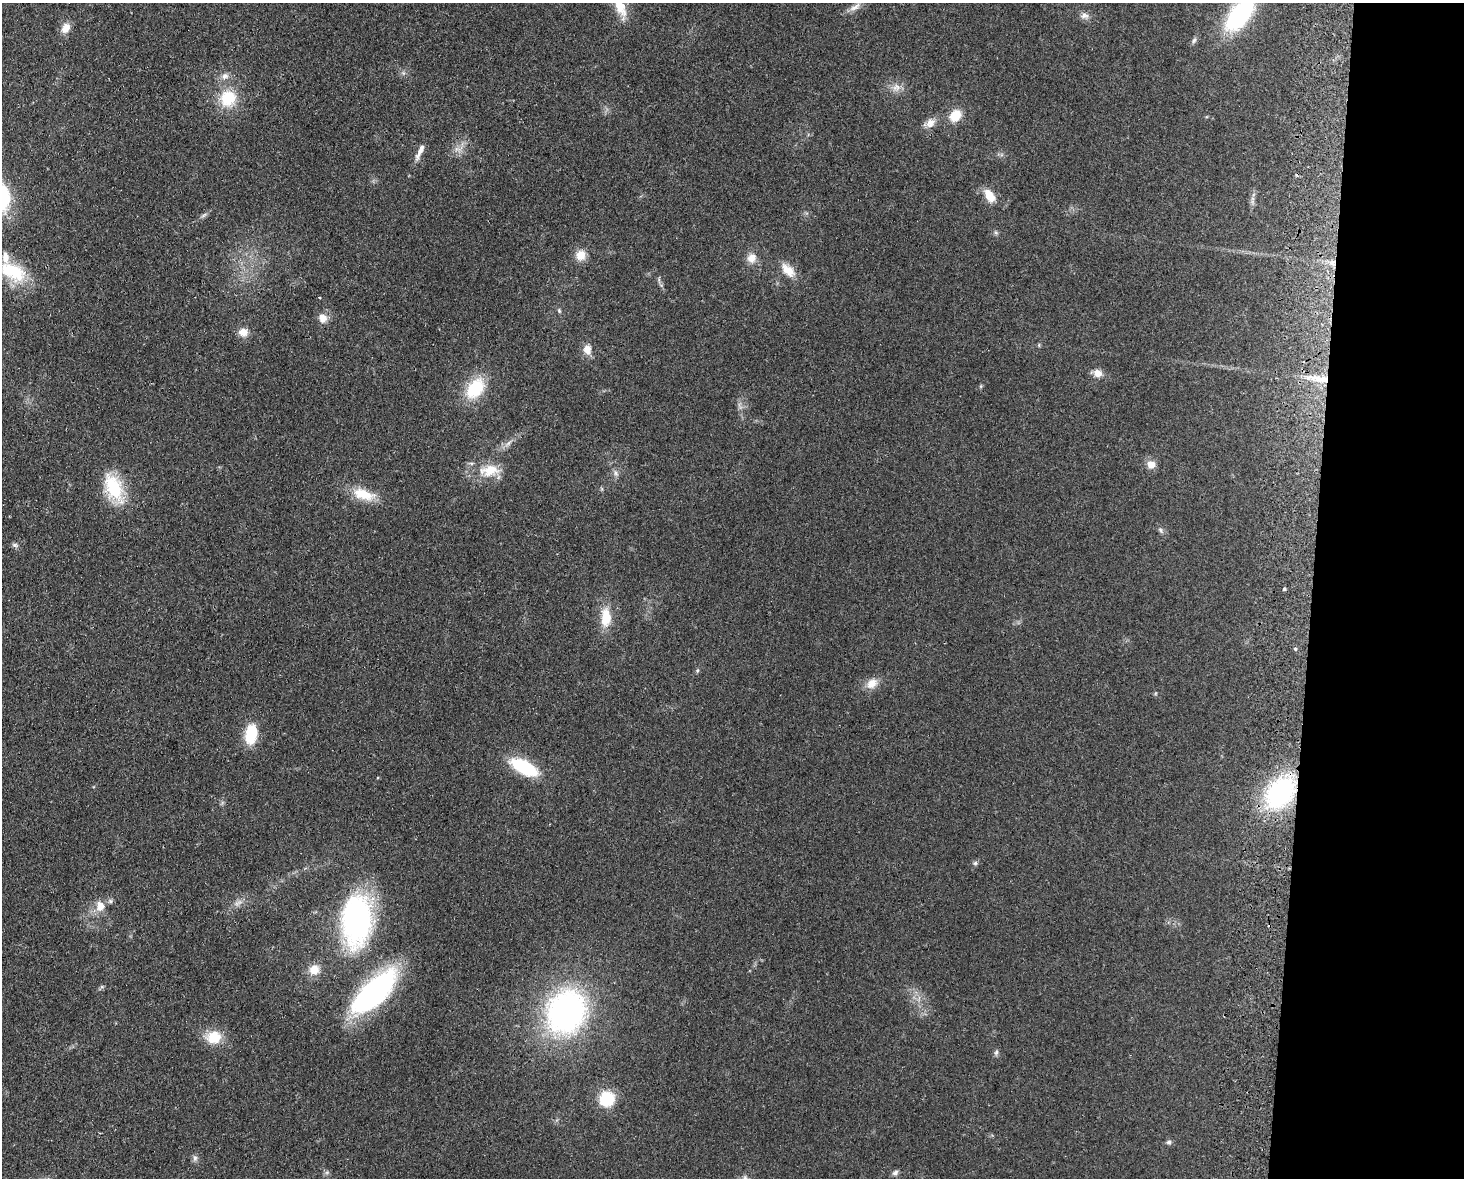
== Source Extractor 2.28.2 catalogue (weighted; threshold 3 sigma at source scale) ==
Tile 9 of 3 x 4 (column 3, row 3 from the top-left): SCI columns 3095-4556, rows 1186-2361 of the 4838 x 4724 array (HDU 1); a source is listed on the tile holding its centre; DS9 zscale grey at full resolution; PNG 1466 x 1180 px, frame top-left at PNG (2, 3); no overlay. Shown black and unused: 10% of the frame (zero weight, under 2 of 3 exposures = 3% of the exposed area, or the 3 px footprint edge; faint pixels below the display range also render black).
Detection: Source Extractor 2.28.2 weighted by HDU 2 'WHT'; one run over the whole footprint, this tile lists its part. Background 0.0998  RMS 0.0086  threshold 0.0385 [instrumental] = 3 sigma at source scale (4.5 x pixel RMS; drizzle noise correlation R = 1.50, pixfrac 1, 0.05/0.05 arcsec/px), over >= 5 px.
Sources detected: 61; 2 cosmic-ray / hot-pixel residue — not listed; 1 inside a brighter listed object's ellipse — not listed separately; the other 58 listed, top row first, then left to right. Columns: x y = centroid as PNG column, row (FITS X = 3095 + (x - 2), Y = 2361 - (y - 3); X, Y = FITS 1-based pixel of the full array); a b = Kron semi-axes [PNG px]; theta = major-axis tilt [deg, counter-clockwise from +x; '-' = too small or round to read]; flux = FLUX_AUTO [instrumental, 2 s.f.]
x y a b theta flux
620 6 28 12 -66 17
855 7 18 7 32 5.5
1239 15 30 15 52 110
1084 16 12 9 -6 4.3
66 28 12 9 61 8.2
1194 41 8 5 51 2.1
225 76 11 9 39 4.8
896 87 12 9 30 6.1
228 98 17 16 - 30
955 115 12 10 47 17
930 123 14 11 46 6.6
420 151 23 6 65 6.3
989 196 13 8 -57 15
2 197 18 11 -85 77
204 215 9 4 36 2.1
996 233 6 4 -19 1.4
581 255 12 11 - 10
752 258 13 11 70 7.8
1333 263 7 6 - 3.4
788 270 22 12 -45 12
12 271 33 17 -27 41
319 297 3 2 - 0.83
559 311 7 5 -65 1.5
323 318 11 10 - 7.8
243 332 12 11 - 7.7
1039 345 5 5 - 1
587 349 11 10 - 8
1098 373 10 8 -16 7.2
1319 379 36 9 -8 21
981 386 6 4 72 0.99
475 388 24 16 53 38
1151 464 8 8 - 8.6
489 471 28 16 6 22
616 473 10 6 -69 2.7
114 488 38 19 -64 41
363 494 29 13 -17 21
1161 530 9 6 -44 2.1
15 545 10 5 -15 2.2
1284 589 3 3 - 1.9
606 617 22 11 90 20
1295 649 5 4 - 1.8
872 683 16 12 39 9.3
251 734 18 10 81 34
524 767 27 11 -28 55
1280 793 41 29 49 100
975 863 6 6 - 1.6
236 904 8 4 18 2.6
100 906 15 11 87 10
356 920 48 28 88 190
314 970 11 11 - 11
374 992 50 20 45 200
566 1012 41 35 62 230
214 1037 20 16 8 19
996 1052 8 5 63 2
607 1099 12 11 - 38
1169 1142 7 6 - 2.2
195 1158 7 7 - 2.4
895 1173 9 6 34 2.4
Overlapping masked pixels (flux is a lower limit): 3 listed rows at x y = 1333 263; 1319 379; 1280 793
Isophote crosses this tile's border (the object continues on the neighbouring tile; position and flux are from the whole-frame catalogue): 3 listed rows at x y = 620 6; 1239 15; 2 197